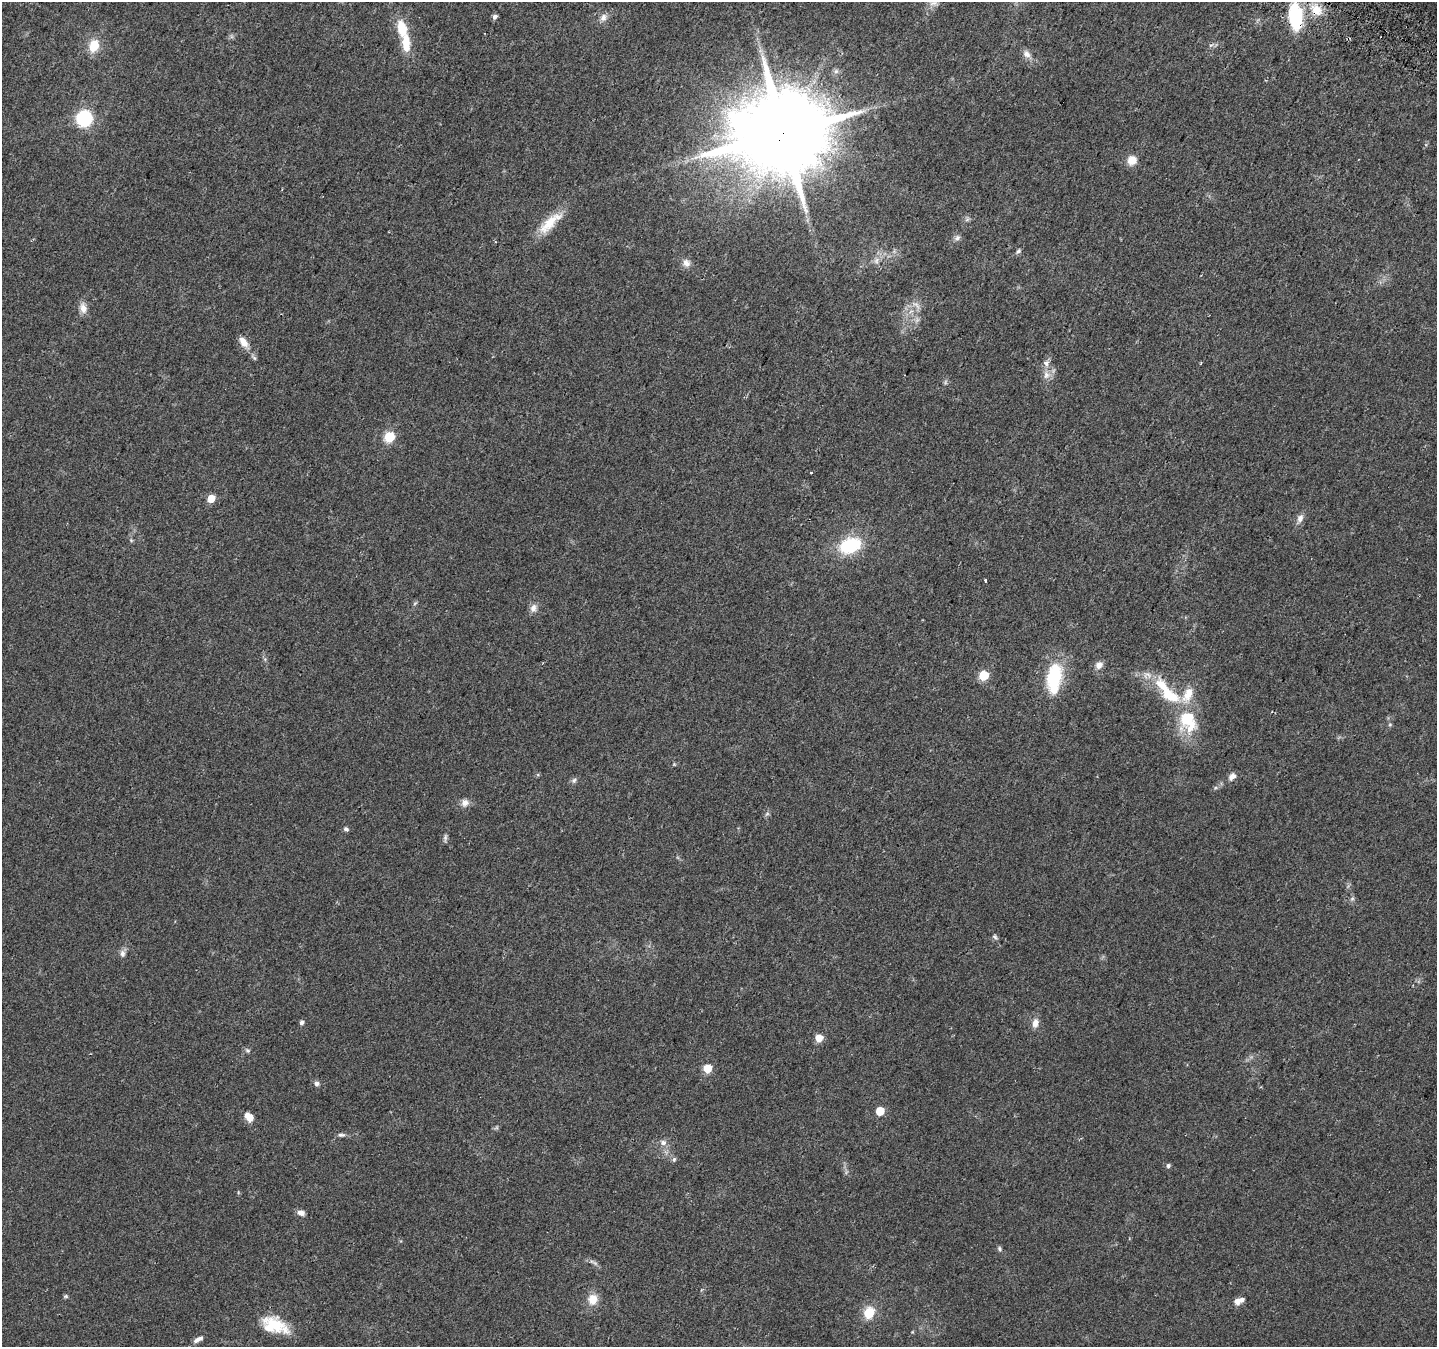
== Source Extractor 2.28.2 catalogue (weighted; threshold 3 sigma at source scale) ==
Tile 10 of 4 x 4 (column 2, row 3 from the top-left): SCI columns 1460-2894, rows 1641-2985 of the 5781 x 5906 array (HDU 1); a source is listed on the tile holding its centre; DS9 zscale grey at full resolution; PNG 1439 x 1349 px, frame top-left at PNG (2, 2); no overlay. Shown black and unused: <1% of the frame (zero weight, under 2 of 3 exposures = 2% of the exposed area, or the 3 px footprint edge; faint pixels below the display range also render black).
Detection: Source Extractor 2.28.2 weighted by HDU 2 'WHT'; one run over the whole footprint, this tile lists its part. Background 0.0588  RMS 0.008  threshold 0.0362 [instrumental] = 3 sigma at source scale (4.5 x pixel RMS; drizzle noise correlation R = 1.50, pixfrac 1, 0.0396/0.0396 arcsec/px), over >= 5 px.
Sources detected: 84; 5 too faint to see at this stretch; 1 inside a brighter object's white glare — not listed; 7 inside a brighter listed object's ellipse — not listed separately; the other 71 listed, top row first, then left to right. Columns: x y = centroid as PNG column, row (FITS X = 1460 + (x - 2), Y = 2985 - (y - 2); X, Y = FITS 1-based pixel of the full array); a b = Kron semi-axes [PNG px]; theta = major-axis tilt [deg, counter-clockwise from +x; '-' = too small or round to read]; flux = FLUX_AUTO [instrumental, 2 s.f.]
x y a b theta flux
934 3 13 8 6 4.5
1316 10 17 13 -47 15
1295 16 31 15 -85 51
495 17 5 5 - 3.4
603 17 11 8 53 4.7
402 29 14 9 -76 22
406 43 25 10 -87 17
1211 45 10 3 29 1.5
94 46 15 11 72 15
1027 54 13 9 -40 5.1
84 119 7 6 - 210
783 133 28 24 16 11000
1132 160 11 10 - 9.3
967 219 7 5 45 1.9
550 223 40 13 43 21
957 238 9 7 50 2.9
1018 251 9 5 40 1.9
876 261 11 8 68 4.5
686 263 11 10 - 5.1
916 305 15 7 -46 4.6
83 308 14 9 -79 6.5
243 342 14 7 -53 8.7
254 357 11 5 -54 2.3
1046 375 13 11 -88 6.7
389 437 6 6 - 55
811 472 3 3 - 2.2
211 499 5 5 - 18
1300 518 12 9 71 4.4
131 540 6 4 -46 1.1
850 545 20 13 20 52
985 580 3 3 - 2.9
415 603 7 4 45 1.2
533 608 11 9 70 4.8
1099 665 10 8 43 5
984 675 6 5 - 37
1054 678 32 18 78 47
1162 685 25 13 -50 21
1187 720 37 24 -63 41
1390 724 6 4 1 1
674 764 5 4 - 0.77
1232 776 10 7 46 4.6
574 780 9 6 31 2.2
465 803 10 9 - 5.1
346 829 7 5 -35 1.9
445 838 12 5 85 2.1
1352 899 7 5 42 1.7
995 937 9 6 -45 1.8
122 953 11 8 76 3.7
302 1022 5 5 - 2.5
1035 1023 13 8 79 5.6
819 1038 5 5 - 17
247 1050 8 6 -32 1.8
707 1068 5 5 - 26
316 1084 6 6 - 3
880 1111 5 5 - 21
249 1117 9 6 -47 11
341 1135 10 5 2 2.4
663 1142 9 8 - 3.9
674 1159 7 5 74 1.7
1168 1166 5 5 - 1.8
238 1192 6 4 -73 0.83
301 1213 9 7 -16 3.9
1000 1249 7 5 -60 1.7
595 1263 10 5 -36 2.3
66 1296 6 5 - 1.3
593 1299 14 12 75 11
1237 1302 7 6 - 6.2
869 1313 14 11 66 17
273 1325 30 21 -17 28
912 1332 5 4 - 0.76
198 1339 13 5 30 4.5
Overlapping masked pixels (flux is a lower limit): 3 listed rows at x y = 1316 10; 1295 16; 783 133
Isophote crosses this tile's border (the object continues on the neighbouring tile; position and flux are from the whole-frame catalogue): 1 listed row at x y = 934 3